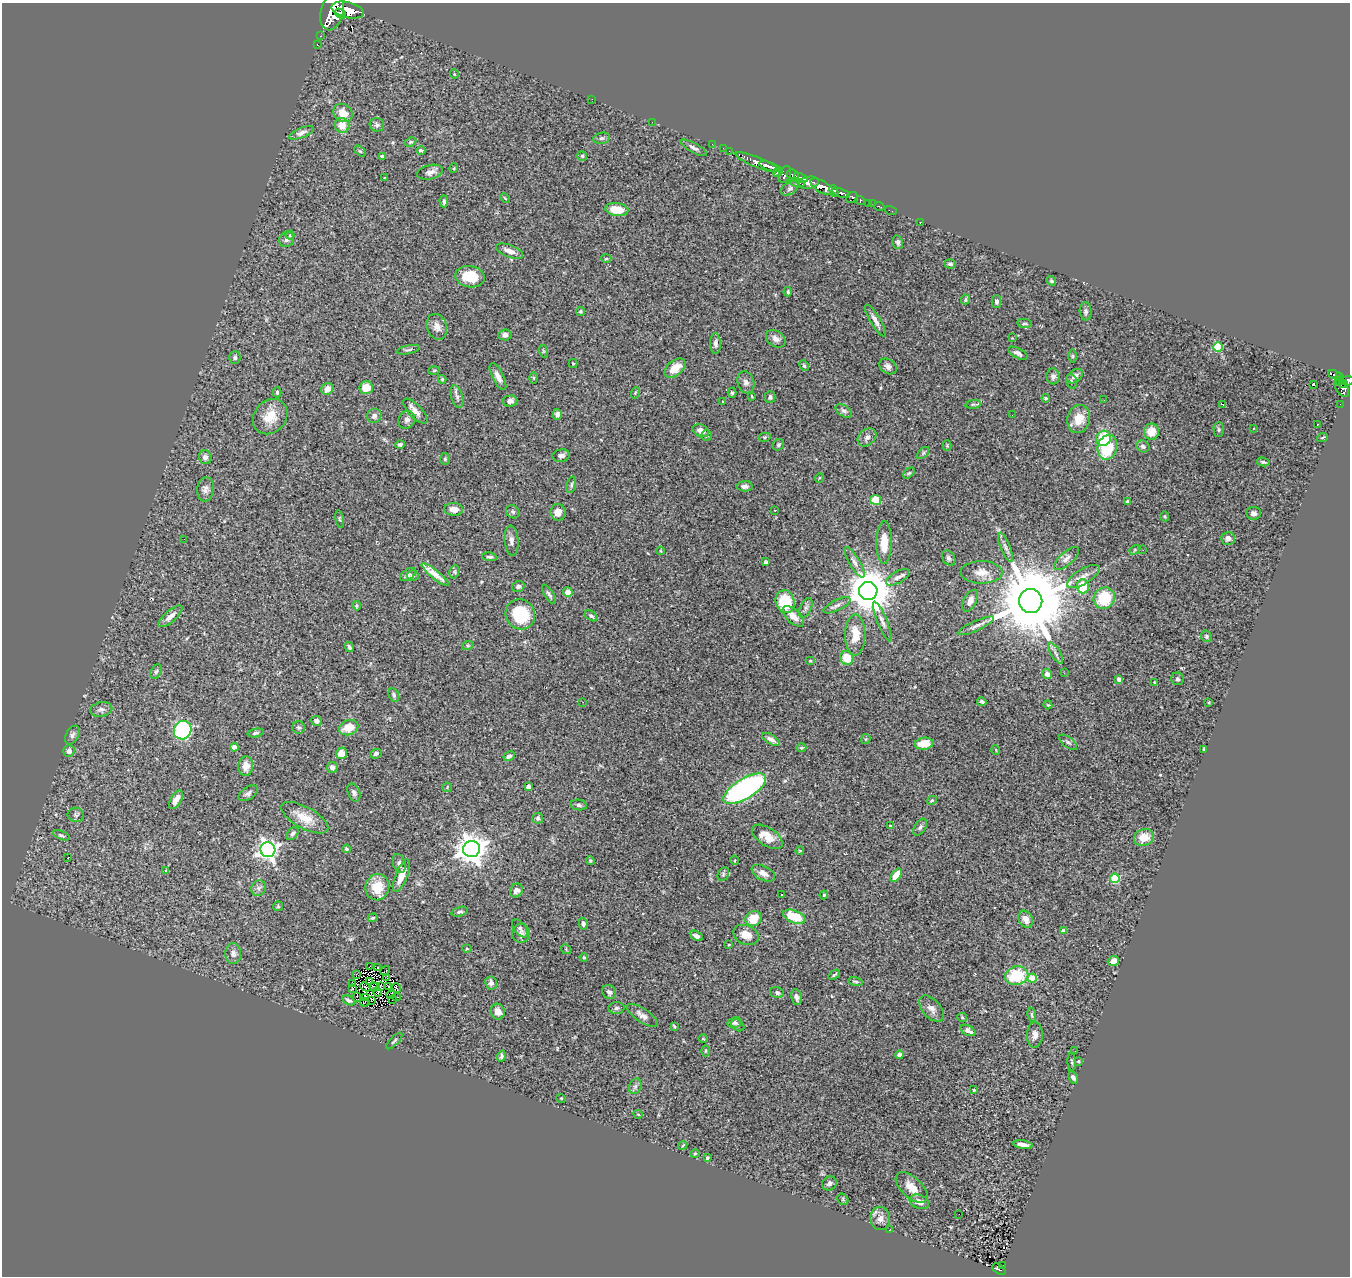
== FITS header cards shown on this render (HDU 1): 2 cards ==
NAXIS1  =                 1348
NAXIS2  =                 1274

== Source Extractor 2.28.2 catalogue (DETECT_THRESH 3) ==
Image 1348 x 1274 px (HDU 1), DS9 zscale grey, 1 PNG px = 1 image px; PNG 1352 x 1278 px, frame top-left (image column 1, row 1274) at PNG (2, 3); each listed source drawn as its Kron ellipse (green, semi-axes under 4 px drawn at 4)
Background 1.13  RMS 0.059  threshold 0.178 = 3 sigma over >= 5 px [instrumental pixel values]
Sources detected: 347; all 347 listed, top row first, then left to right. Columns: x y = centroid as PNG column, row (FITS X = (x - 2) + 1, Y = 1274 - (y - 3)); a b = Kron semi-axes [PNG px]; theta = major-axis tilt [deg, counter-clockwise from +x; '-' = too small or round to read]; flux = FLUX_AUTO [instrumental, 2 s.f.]
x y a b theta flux
348 10 16 7 -13 5600
332 11 19 11 75 8300
340 14 6 4 -39 1200
320 36 2 2 - 7.4
317 45 3 2 - 25
454 74 5 3 - 3
592 99 2 2 - 2.6
343 113 10 8 -37 47
652 122 2 2 - 15
342 125 7 7 - 53
377 125 7 6 - 9.5
301 133 13 5 22 16
602 138 8 5 10 9.5
411 142 6 4 26 5.7
712 144 3 2 - 13
694 148 15 4 -29 14
723 148 2 2 - 8.3
360 151 7 4 -44 5
421 151 4 3 - 8
729 151 2 2 - 18
582 156 5 4 - 6.5
382 157 4 3 - 6
757 162 23 5 -22 1800
769 166 11 4 -18 2000
454 168 5 3 - 3.7
430 172 13 7 13 22
778 172 5 3 - 270
785 175 9 5 65 800
793 175 6 5 - 900
384 178 3 2 - 3.8
801 178 7 3 -24 510
797 183 7 3 -16 210
809 183 10 6 9 1400
822 187 13 5 -31 4000
790 188 9 6 30 9.1
834 191 6 3 -68 970
841 193 9 3 -19 1500
852 197 6 5 - 350
505 198 5 3 - 3.7
860 200 5 3 - 250
444 201 6 4 -88 8.3
869 203 4 3 - 50
873 204 2 2 - 16
879 206 5 3 - 34
617 209 12 6 -7 74
891 211 6 2 -19 20
920 222 2 2 - 3.3
290 235 4 3 - 3.5
287 239 8 7 - 14
898 242 7 5 -78 8
509 251 14 6 -21 29
606 258 5 3 - 3.6
950 264 6 4 -2 9.2
470 277 15 10 -11 96
1051 281 5 4 - 5.8
788 292 5 4 - 6.5
966 299 5 4 - 6.4
996 301 6 5 - 9.3
580 311 4 4 - 5.2
1086 311 9 6 -85 11
875 320 18 5 -60 23
1025 323 7 4 -6 7.6
437 327 13 10 -71 27
505 335 6 5 - 15
1012 338 2 2 - 2.2
776 339 11 7 -35 22
715 343 10 5 -89 14
1218 347 5 5 - 250
408 350 12 3 11 7.7
543 351 6 4 -72 4.6
1018 353 10 5 -28 14
1072 356 6 4 -90 5.6
235 357 6 5 - 9.5
573 363 4 4 - 4.6
804 366 5 3 - 5.2
888 366 9 7 -35 15
675 368 12 7 39 51
434 371 6 4 2 4.8
1335 375 7 4 -22 310
1053 376 8 6 -87 13
1075 376 9 6 37 15
498 377 15 5 -64 24
1339 377 4 3 - 200
533 378 6 4 -89 4.2
442 379 4 3 - 4.8
1072 381 8 5 -76 7.2
1339 381 4 3 - 85
1348 381 6 5 - 650
746 382 11 8 -74 17
1313 384 3 3 - 5.4
1343 384 4 3 - 180
366 387 7 6 - 52
1342 387 10 6 -60 530
327 389 6 5 - 23
277 392 5 4 - 6
635 393 6 3 72 3.7
732 393 5 4 - 5.7
752 396 3 3 - 3.5
457 397 11 5 -74 14
770 397 6 5 - 9.9
1046 398 4 4 - 6.5
1104 400 2 2 - 1.8
510 401 7 6 - 20
722 401 3 3 - 9.7
973 404 8 4 8 7.6
1223 404 3 2 - 3.2
1340 404 2 2 - 3.2
415 411 16 6 -46 25
844 411 9 5 -34 11
557 414 5 4 - 13
1012 415 2 2 - 3.7
374 416 7 7 - 17
270 417 19 16 49 80
1079 419 14 11 77 61
407 420 9 8 - 15
1317 424 3 2 - 3.2
1219 429 7 5 -89 6.7
1254 429 3 3 - 6.6
701 431 8 6 -25 28
1151 432 8 7 - 61
706 435 5 5 - 6.7
765 437 6 4 11 5.2
867 437 10 7 42 14
1322 437 6 3 22 4.5
1104 438 8 7 - 130
400 445 4 3 - 7.9
778 445 6 5 - 7.4
947 446 5 4 - 4.6
1143 446 7 5 -33 11
1107 447 12 9 74 170
923 453 7 4 45 7.9
561 456 8 6 8 14
205 457 7 6 - 13
445 459 6 5 - 5.7
1263 462 6 4 -14 7.5
909 473 7 4 44 5.7
819 478 5 3 - 3.1
571 485 8 4 77 8.4
745 486 8 5 1 15
205 489 12 8 84 20
875 500 5 5 - 93
1128 502 4 4 - 6.9
454 509 9 6 -5 29
775 510 3 3 - 4.2
513 512 7 6 - 9.1
558 512 8 7 - 33
1253 513 7 6 - 13
1165 516 5 3 - 4
340 519 9 4 -79 5.9
1228 538 7 6 - 22
184 539 2 2 - 4.9
511 541 15 7 -85 19
884 543 21 7 89 79
1005 547 15 5 -67 17
1135 550 6 4 31 5
1143 550 2 2 - 2.7
661 551 4 3 - 3.5
490 557 7 3 -6 8.1
949 558 8 6 -57 11
1066 558 16 6 41 20
766 562 4 4 - 7.8
854 562 17 5 -59 20
454 572 7 5 75 7.1
982 572 21 11 -1 51
408 574 9 5 35 11
435 574 17 4 -38 36
413 575 6 5 - 16
1083 576 18 7 31 32
898 577 13 5 30 16
518 586 6 5 - 11
1083 586 7 6 - 100
868 591 9 9 - 15000
568 592 5 4 - 23
549 594 11 3 -58 9.1
1104 598 11 10 - 160
970 601 11 6 63 25
1031 601 12 11 - 55000
785 602 11 9 -78 150
837 605 15 5 26 16
357 606 5 4 - 6.7
806 608 10 5 66 12
520 614 15 14 - 180
170 616 15 5 41 29
591 616 7 4 -35 7.1
793 616 13 7 -42 36
882 622 21 5 -68 19
976 626 20 5 24 19
855 635 20 10 90 70
1206 636 6 5 - 6.5
468 645 6 4 18 4.7
349 647 5 3 - 7.9
1055 653 12 4 -59 14
847 658 7 6 - 97
810 661 5 3 - 3.7
156 671 8 5 62 7.3
1064 673 3 2 - 4.8
1047 674 5 5 - 17
1119 679 4 4 - 15
1178 679 6 6 - 9.4
1155 683 3 2 - 4.2
394 695 7 5 -64 8.5
583 702 3 2 - 4.5
982 702 5 3 - 7.7
1209 702 3 2 - 2.9
1048 705 4 3 - 3.4
101 709 11 7 10 16
317 721 5 5 - 15
298 727 6 6 - 8.1
349 728 10 7 21 71
183 730 9 8 - 460
256 733 8 4 10 7.7
72 735 10 6 62 12
771 739 10 5 -30 18
866 739 5 5 - 4.7
1068 742 10 5 -38 10
924 744 9 6 6 67
234 747 4 4 - 30
801 747 5 4 - 5.3
1204 749 4 2 - 3.4
996 750 5 3 - 2.9
69 751 6 5 - 15
341 753 6 5 - 45
376 754 6 4 24 11
509 756 6 4 29 12
246 766 10 7 85 38
332 767 5 5 - 21
447 787 4 4 - 4.2
529 787 4 4 - 28
745 789 24 10 31 980
354 792 9 6 -66 11
248 793 11 6 33 12
176 800 10 5 59 23
932 800 5 3 - 4.8
579 805 8 5 -9 9.3
76 815 8 7 - 10
305 818 26 10 -29 72
538 818 5 5 - 8.4
890 825 4 2 - 2.9
920 827 9 5 57 10
293 833 8 5 50 10
61 835 9 4 -23 7
767 837 17 9 -33 63
1144 837 10 8 23 64
346 849 4 4 - 5.6
471 849 8 8 - 5300
268 850 7 7 - 2100
800 851 4 2 - 2.9
67 858 3 2 - 27
734 860 5 3 - 4
590 861 4 3 - 5.2
399 863 9 6 -75 14
165 870 3 3 - 5.9
763 873 12 7 -27 24
723 874 7 5 62 8.1
896 875 8 4 55 67
401 876 17 6 68 56
1115 878 5 4 - 210
377 887 13 12 - 92
259 888 8 7 - 12
516 890 7 6 - 16
782 895 3 2 - 4.4
824 895 4 3 - 3.4
278 906 5 4 - 5.1
459 912 8 4 18 9.1
794 917 12 6 -21 110
373 918 5 3 - 4.3
753 919 8 7 - 72
1026 919 9 7 -63 28
583 924 6 4 -78 9.5
520 928 10 5 -51 11
1063 931 4 4 - 25
521 933 9 9 - 17
746 935 13 9 -21 41
696 936 7 4 -29 13
729 945 4 3 - 2.8
467 949 5 3 - 3.3
566 949 5 4 - 5.6
233 953 10 8 -89 17
584 957 4 3 - 4.5
1113 961 5 5 - 25
370 966 3 3 - 4.6
378 968 3 2 - 3.6
385 971 5 2 - 3.3
356 974 3 2 - 1.7
834 975 6 3 37 5.5
1017 976 12 9 12 170
387 978 2 2 - 3.2
1032 978 4 4 - 84
369 981 3 2 - 0.74
855 981 7 4 -13 6.9
353 983 3 3 - 9.4
491 983 6 6 - 16
388 986 3 2 - 3.7
365 987 5 2 - 5.6
374 987 5 2 - 6.6
380 987 4 2 - 4.6
352 988 4 2 - 3.6
397 988 5 2 - 4.6
378 992 4 3 - 5
609 992 7 6 - 14
777 993 7 5 -19 12
391 995 4 2 - 3.7
357 997 5 2 - 0.6
365 997 4 3 - 5.1
396 997 4 2 - 8.1
796 997 8 5 -78 15
393 999 2 2 - 0.83
349 1000 7 3 -27 9.6
372 1000 4 2 - 4.2
365 1002 4 2 - 2.6
616 1008 8 6 4 9.9
931 1009 15 9 -49 25
498 1012 8 7 - 30
642 1015 18 7 -34 24
1032 1015 7 4 -82 5.7
962 1017 5 4 - 4.9
735 1023 7 5 9 7.5
738 1025 7 5 -35 6.9
674 1026 3 3 - 5
968 1030 8 5 -28 22
1035 1035 13 8 88 22
703 1039 5 3 - 3.3
394 1041 11 3 46 6.4
706 1051 5 3 - 4
1075 1051 3 2 - 4.7
900 1055 4 4 - 29
501 1056 5 3 - 8.2
1078 1061 4 3 - 4.8
1072 1062 9 3 -86 5.7
1073 1077 6 4 -60 11
635 1086 8 6 69 11
974 1090 3 3 - 8.5
561 1098 5 3 - 3.2
638 1114 4 3 - 3.3
683 1145 4 3 - 3.3
1023 1145 10 3 -8 18
695 1154 5 3 - 4
707 1158 3 3 - 5.5
829 1183 8 6 42 13
912 1187 19 10 -43 48
843 1199 6 5 - 5.7
919 1202 10 6 -21 29
959 1214 2 2 - 2.6
880 1219 11 9 -84 28
889 1230 3 2 - 8.8
1002 1265 3 2 - 11
999 1269 7 4 -37 130
At the frame edge (FLAGS 8, measured only in part): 2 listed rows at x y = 332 11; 1348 381